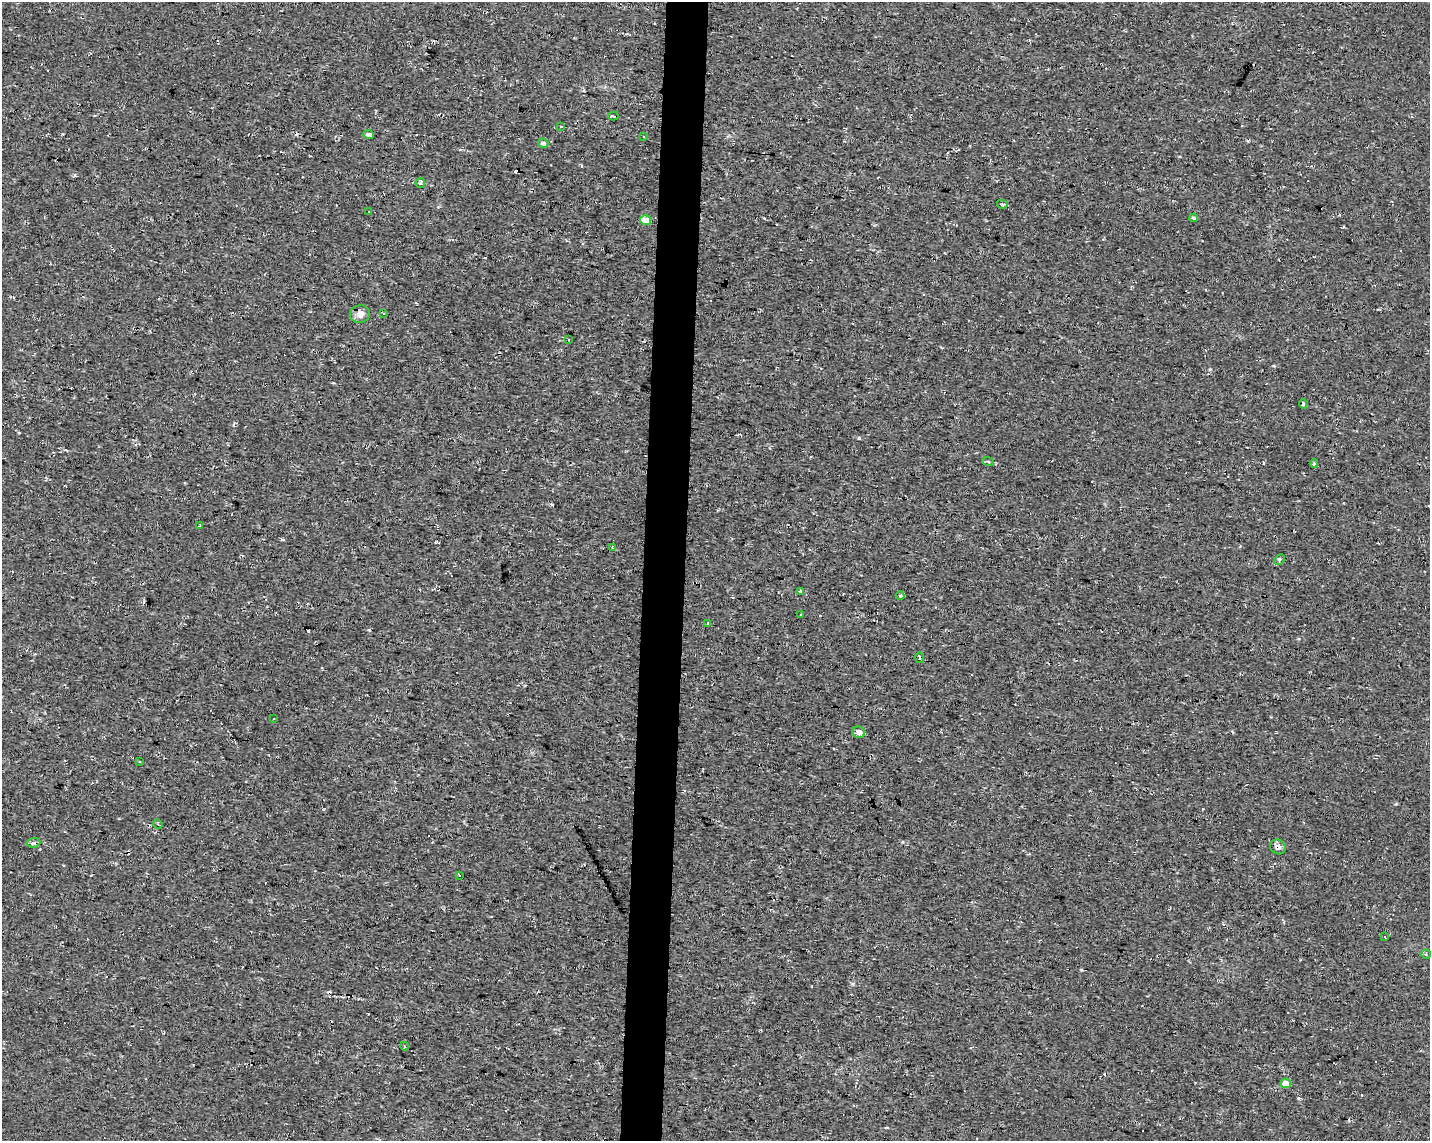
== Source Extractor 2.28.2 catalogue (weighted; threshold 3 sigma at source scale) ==
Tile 8 of 3 x 4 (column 2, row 3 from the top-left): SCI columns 1708-3135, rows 1141-2279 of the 4791 x 4560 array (HDU 1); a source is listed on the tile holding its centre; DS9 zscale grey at full resolution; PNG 1432 x 1143 px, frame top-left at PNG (2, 2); each listed source drawn as its Kron ellipse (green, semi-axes under 4 px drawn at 4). Shown black and unused: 3% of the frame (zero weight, under 2 of 3 exposures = <1% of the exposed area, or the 3 px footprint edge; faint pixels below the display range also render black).
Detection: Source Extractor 2.28.2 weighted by HDU 2 'WHT'; one run over the whole footprint, this tile lists its part. Background 0.012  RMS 0.008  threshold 0.0358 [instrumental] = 3 sigma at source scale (4.5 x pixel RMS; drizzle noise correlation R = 1.50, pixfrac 1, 0.0396/0.0396 arcsec/px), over >= 5 px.
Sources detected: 45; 10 cosmic-ray / hot-pixel residue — neither listed nor drawn; the other 35 listed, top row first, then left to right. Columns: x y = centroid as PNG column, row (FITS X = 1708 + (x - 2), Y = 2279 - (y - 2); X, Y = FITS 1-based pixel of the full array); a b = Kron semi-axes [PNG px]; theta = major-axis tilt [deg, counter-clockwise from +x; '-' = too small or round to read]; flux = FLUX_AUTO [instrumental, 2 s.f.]
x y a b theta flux
613 116 5 3 - 49
560 126 3 3 - 9.9
369 135 5 4 - 2.7
644 136 3 3 - 0.95
543 143 5 4 - 2.4
420 183 5 5 - 1.2
1002 204 5 3 - 1.4
368 211 3 3 - 2.8
1194 218 4 3 - 1.2
645 220 5 5 - 13
383 313 3 2 - 0.61
360 314 10 8 11 5.2
568 339 3 3 - 2.1
1303 404 4 3 - 2.1
988 461 6 4 -20 0.9
1314 464 4 3 - 1.2
199 526 3 3 - 0.68
612 547 3 2 - 0.58
1280 559 6 4 47 1.2
800 591 3 3 - 3.9
900 596 4 4 - 0.93
800 615 3 3 - 1.6
707 624 4 2 - 0.73
920 658 5 3 - 1.1
274 719 3 3 - 4.5
859 732 6 5 - 4.7
140 762 3 2 - 0.62
158 824 5 3 - 0.96
34 843 6 4 5 1.8
1278 847 8 7 - 3.5
459 875 3 3 - 2.6
1385 937 4 2 - 1.8
1426 954 5 4 - 1.2
404 1046 4 3 - 0.62
1286 1083 5 4 - 8.8
Overlapping masked pixels (flux is a lower limit): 2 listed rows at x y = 613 116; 1278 847
Unlisted compact peaks at least as high as the median listed source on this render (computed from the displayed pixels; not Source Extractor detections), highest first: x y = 859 438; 75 175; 1210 369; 552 504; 1396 804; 1298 1098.